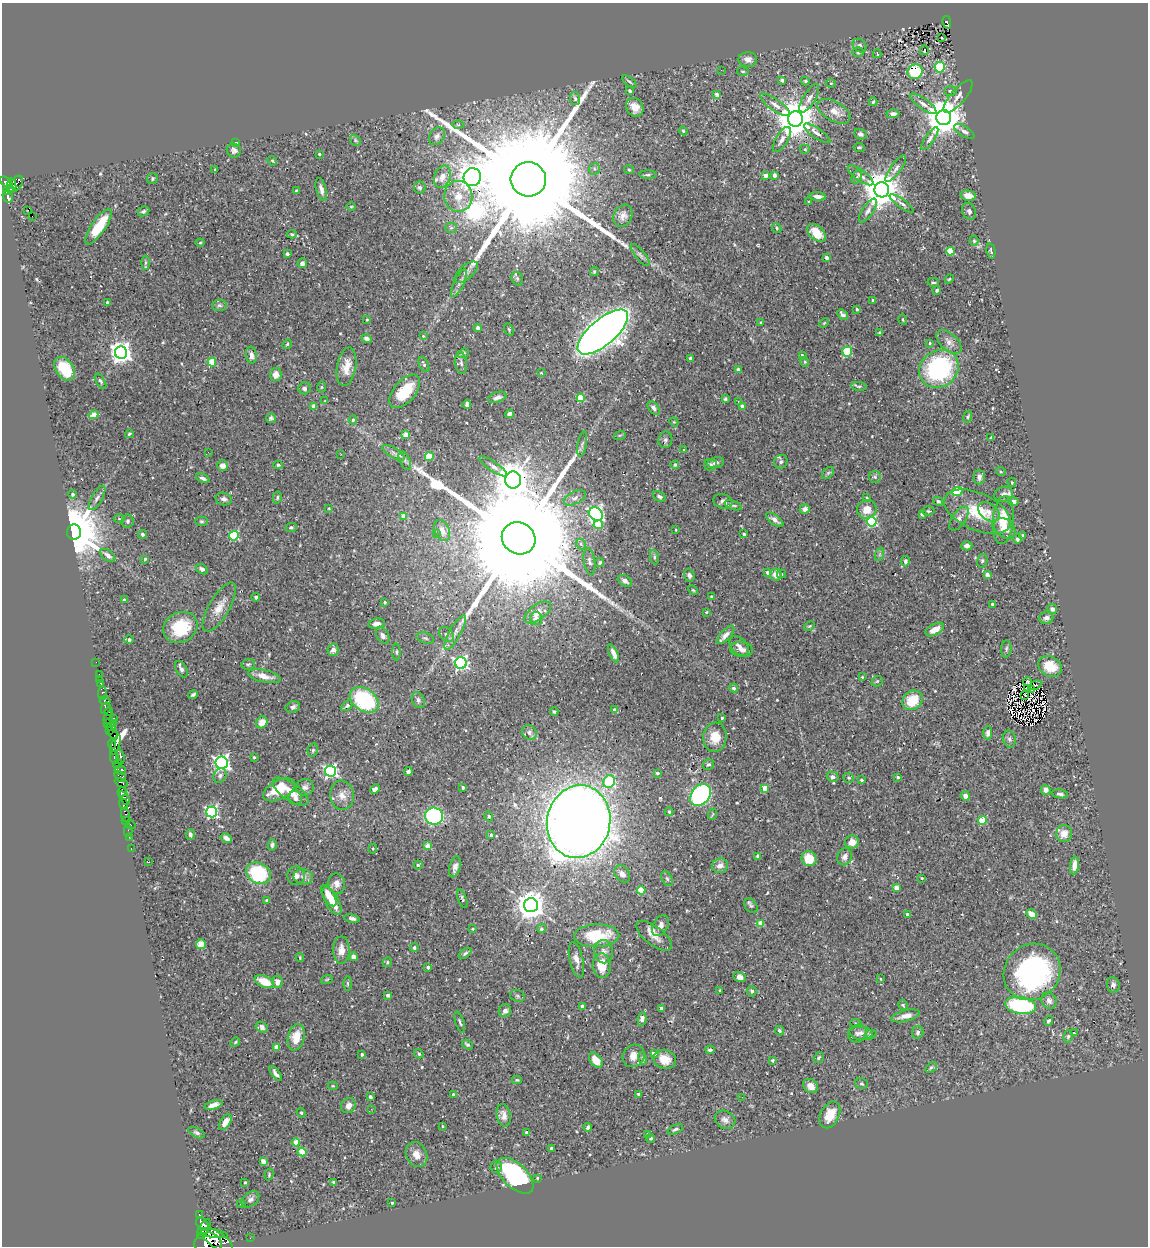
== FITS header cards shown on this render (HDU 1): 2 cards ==
NAXIS1  =                 1146
NAXIS2  =                 1244

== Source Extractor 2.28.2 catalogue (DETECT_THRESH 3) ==
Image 1146 x 1244 px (HDU 1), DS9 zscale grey, 1 PNG px = 1 image px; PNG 1150 x 1248 px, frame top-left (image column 1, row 1244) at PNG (2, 3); each listed source drawn as its Kron ellipse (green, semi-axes under 4 px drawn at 4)
Background 0.273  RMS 0.015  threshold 0.0456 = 3 sigma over >= 5 px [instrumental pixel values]
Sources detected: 561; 1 with non-positive FLUX_AUTO (blend fragments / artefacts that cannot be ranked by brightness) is neither listed nor drawn; of the other 560, the 500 brightest by FLUX_AUTO listed and drawn (60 fainter detections omitted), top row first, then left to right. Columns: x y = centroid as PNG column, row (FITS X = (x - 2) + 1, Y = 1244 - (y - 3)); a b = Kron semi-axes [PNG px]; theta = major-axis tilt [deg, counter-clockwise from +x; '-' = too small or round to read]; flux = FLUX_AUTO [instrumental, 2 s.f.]
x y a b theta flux
947 22 6 4 -82 24
942 37 3 3 - 2.3
860 46 7 6 - 2.8
924 50 5 2 - 2.1
858 52 6 5 - 1.5
877 54 4 3 - 1.3
748 60 9 7 -2 4.9
940 67 5 5 - 50
721 70 3 2 - 1.6
743 71 6 3 -8 0.99
915 72 8 7 - 46
782 80 4 3 - 2.9
805 81 4 3 - 1.4
629 82 8 3 -37 1.6
831 83 5 3 - 1
630 91 3 3 - 1.9
950 91 6 5 - 2.3
717 95 4 3 - 8.4
958 96 20 7 50 6.1
809 98 16 6 58 6
575 99 6 5 - 2.4
873 102 4 3 - 1.1
923 104 16 5 -36 5.5
775 105 17 5 -35 6
635 107 10 8 -59 10
834 111 18 9 -30 11
893 114 6 4 2 2.9
944 118 7 7 - 3000
796 119 7 7 - 3100
458 125 6 4 -1 1.2
683 131 4 4 - 1.1
964 131 11 5 -31 3.3
817 133 15 5 -34 5
860 134 7 5 -20 2.5
437 136 9 7 57 4.8
930 139 13 4 56 3.5
355 140 6 4 -49 1.7
782 140 14 6 59 5
235 143 3 3 - 5.1
859 147 5 4 - 1.7
805 149 5 4 - 1.3
234 150 7 7 - 3.6
319 154 3 3 - 1.7
272 161 5 4 - 1.3
594 169 6 5 - 2
896 169 16 5 54 4.6
215 170 4 2 - 1.5
629 170 5 4 - 1.3
648 175 8 4 0 2
766 175 4 4 - 7.1
774 175 3 3 - 6.1
860 175 15 5 -35 5.2
442 177 12 8 69 9.5
472 177 9 8 - 1400
857 177 7 5 65 2.4
152 179 6 5 - 2.1
528 179 17 17 - 69000
6 182 7 4 -38 350
16 184 9 5 53 220
12 185 7 4 -78 210
420 188 6 6 - 2.1
10 189 4 3 - 54
321 189 11 5 -75 5.1
296 190 4 3 - 1.4
882 190 7 7 - 2900
7 192 3 3 - 82
968 195 8 5 -9 7.6
458 196 15 14 - 16
8 197 6 4 -60 110
818 197 8 4 -5 4.9
809 202 3 2 - 0.96
902 204 15 4 -36 2.8
351 207 5 3 - 0.93
28 210 2 2 - 5.2
143 211 6 4 25 1.8
868 211 14 5 56 4.4
969 211 9 6 -67 2.6
32 216 2 2 - 3.9
623 216 11 9 60 5.8
98 227 21 7 55 37
451 228 5 5 - 1.7
777 228 5 4 - 1.4
816 233 11 7 -43 16
292 234 5 3 - 1.7
974 241 5 4 - 1.6
200 243 4 4 - 1
950 251 4 4 - 42
991 251 8 3 -78 1.7
287 254 4 3 - 3.7
640 255 13 4 -51 3.1
827 258 4 3 - 5.9
145 263 7 4 89 1.7
302 263 5 4 - 4
594 271 5 4 - 1.2
466 272 14 7 41 4.9
517 279 7 5 -71 2.2
949 279 5 3 - 1
933 282 6 3 -12 1.6
459 283 15 5 65 4.5
937 290 3 3 - 4.5
873 300 3 3 - 2.1
107 303 3 3 - 3.1
219 305 7 5 0 2.3
857 309 4 3 - 2.2
842 314 6 4 -44 3.1
903 319 5 3 - 1
367 320 3 3 - 1.4
761 323 3 3 - 1
824 323 5 3 - 0.95
478 328 4 4 - 2.7
509 329 6 4 -69 1.7
603 332 31 13 40 1500
880 333 4 3 - 4.7
423 336 4 4 - 1.2
367 339 5 4 - 3
949 342 15 8 -43 6.8
930 343 4 3 - 1.2
287 344 5 4 - 1.4
847 352 5 5 - 57
121 353 6 6 - 790
463 353 6 4 22 1.6
251 355 8 5 -83 5.3
802 355 3 3 - 2.8
690 358 3 3 - 4.1
212 362 4 4 - 33
805 362 5 3 - 0.97
461 363 11 5 -83 3.3
424 364 8 4 -64 2.2
346 367 19 9 80 13
65 369 13 8 -56 33
939 369 20 18 35 130
738 370 4 3 - 6.1
541 373 4 3 - 0.95
276 374 7 5 80 8.7
100 381 8 4 -59 2
859 386 8 4 -8 1.6
321 387 5 4 - 0.95
304 388 6 6 - 3
405 391 20 10 49 35
497 397 9 5 18 4.4
581 398 4 4 - 34
725 399 3 3 - 2.7
325 401 4 4 - 0.94
738 402 3 3 - 1.1
467 404 4 4 - 4.9
314 406 4 4 - 9
743 406 4 3 - 8
654 408 7 5 -50 3.7
509 414 4 4 - 3.6
94 415 5 4 - 12
968 417 6 4 71 1.3
271 418 5 4 - 2.2
353 420 4 4 - 1.6
674 422 4 3 - 0.93
129 434 4 3 - 1.4
405 435 4 4 - 16
620 435 6 4 18 1.1
991 437 4 2 - 1
665 440 8 7 - 2.5
582 444 13 4 79 3.2
684 450 3 3 - 1.9
208 452 3 2 - 1.5
394 453 13 5 -30 3.7
341 454 3 2 - 1
429 457 4 4 - 38
405 461 10 5 -64 2.9
781 462 7 6 - 3
716 463 8 5 13 4.3
278 465 5 4 - 2.2
675 465 4 3 - 1.2
710 465 6 6 - 2.4
223 466 5 5 - 6.7
493 466 16 5 -34 4.2
1001 472 5 3 - 0.95
828 473 7 4 45 1.7
875 477 6 6 - 2.1
979 477 7 5 90 4.8
203 478 7 3 -24 3
513 480 8 8 - 2300
1012 482 4 3 - 1
957 492 5 4 - 32
72 494 4 4 - 2.7
1004 494 10 7 17 4.5
659 496 7 4 -27 2.5
97 498 14 5 60 3.8
277 498 6 4 76 1.7
575 498 12 6 26 4.4
867 498 4 4 - 1.4
224 499 8 6 -15 3.2
723 501 10 7 -17 3.7
938 501 5 4 - 1.7
1013 502 5 4 - 4.5
733 505 9 4 -19 2.2
329 508 3 3 - 0.96
805 509 5 4 - 5.3
867 509 10 9 - 11
928 511 6 5 - 1.6
977 512 35 18 -24 44
989 512 12 8 -38 7.4
596 514 7 6 - 270
922 514 4 3 - 2.1
403 516 4 3 - 11
959 518 14 6 56 5.4
119 519 5 3 - 1
775 520 10 5 -37 4.5
1003 520 24 10 85 23
128 521 7 6 - 2
201 521 6 4 0 1.5
871 521 5 5 - 93
598 525 4 4 - 30
291 527 5 4 - 1.6
1005 528 12 8 -42 11
676 530 3 2 - 0.99
442 531 11 7 -66 9
74 532 7 7 - 7900
142 534 4 4 - 1.9
437 534 2 2 - 1.8
744 534 4 3 - 3
1023 535 4 3 - 1.4
234 536 5 5 - 66
519 538 17 15 -34 70000
1017 539 4 4 - 3
581 544 6 4 -48 1.6
967 546 5 4 - 4.7
880 554 7 4 71 1.9
108 555 8 5 -38 5.3
654 557 7 4 -78 1.7
145 559 4 3 - 1.3
589 561 13 5 -81 3.6
905 561 5 4 - 2.8
982 561 7 5 77 2
600 563 5 4 - 1.8
202 569 7 4 -30 3.5
768 573 4 4 - 7.2
782 574 4 4 - 1.3
689 575 6 5 - 3.1
776 575 6 5 - 8.8
987 575 4 3 - 8.8
625 581 8 5 -33 3.4
693 590 5 4 - 1.3
256 597 4 4 - 2.5
712 597 3 3 - 2.3
124 600 3 3 - 2.1
384 602 4 3 - 1.6
992 604 4 3 - 1.7
219 607 28 10 59 14
1052 609 5 4 - 3.1
538 612 15 7 35 8.5
706 612 3 3 - 1.3
536 618 7 5 -83 7.1
1046 618 7 6 - 3.3
376 624 8 5 9 4.5
810 626 6 4 27 1.3
180 627 18 15 27 49
935 630 10 5 29 9.7
455 632 19 6 61 7.2
446 634 8 6 -45 3.1
725 635 11 5 46 6
383 636 9 6 -59 4
425 638 9 5 -16 2.5
129 640 4 4 - 2
739 646 11 7 -47 4.6
742 649 11 7 -8 4.6
1006 649 9 5 86 2.2
333 650 6 5 - 6.3
396 652 8 4 -90 1.9
614 653 10 4 -67 4.9
96 662 2 2 - 3.4
461 663 6 6 - 210
248 664 7 5 13 1.8
1050 666 12 10 -30 18
181 669 9 5 -60 3.2
99 674 2 2 - 6.5
264 676 17 6 -13 10
862 677 3 3 - 1.3
100 679 2 2 - 3.3
877 681 6 5 - 1.3
1028 681 4 4 - 2.6
101 684 3 3 - 21
1035 685 6 3 30 1
734 688 4 4 - 2.9
1027 689 3 3 - 0.94
1031 689 3 2 - 1.1
102 693 7 3 86 49
193 695 5 3 - 2.1
1025 695 3 2 - 0.97
364 700 16 11 -35 110
418 700 8 6 -65 3
912 700 11 9 39 28
105 701 5 4 - 360
347 706 6 4 45 3.8
293 707 7 5 19 2.9
106 708 6 4 62 34
615 710 4 4 - 5.8
109 712 4 3 - 15
554 712 4 3 - 1.9
108 717 6 3 62 30
113 718 3 2 - 6.8
722 718 3 3 - 1.7
262 722 6 5 - 8.4
108 724 3 2 - 16
113 724 3 2 - 93
111 727 5 3 - 61
109 730 3 2 - 180
529 732 8 7 - 3.6
988 733 7 4 85 3.6
113 734 6 3 -46 160
715 737 14 11 84 17
1009 739 8 6 -78 2.8
112 744 4 3 - 140
116 745 10 4 68 480
313 750 7 5 76 1.6
114 757 6 3 -77 130
120 757 7 4 -82 310
254 757 3 3 - 1.3
222 763 6 6 - 380
118 764 5 3 - 190
708 764 5 5 - 1.9
120 770 6 4 4 350
331 771 5 5 - 210
408 771 4 4 - 3.7
657 773 3 3 - 2.3
120 776 7 4 -44 260
220 776 8 6 59 2.8
832 777 6 5 - 2.8
898 777 3 3 - 1.6
849 778 5 5 - 1.5
861 780 3 3 - 2.1
609 782 6 6 - 86
121 783 7 3 -26 27
305 787 9 8 - 3.9
463 787 3 3 - 2
765 788 4 4 - 14
375 789 5 4 - 5.1
279 790 17 9 27 26
1046 790 5 4 - 4.6
122 792 5 4 - 310
290 792 21 8 -35 14
1060 794 8 3 -7 2.4
342 795 14 12 -85 9.3
701 795 12 9 53 180
965 796 5 4 - 6.5
124 798 8 3 -58 300
295 798 7 6 - 4.1
124 804 6 4 -69 270
212 812 5 5 - 170
669 812 4 3 - 1.8
125 814 7 3 -80 29
713 814 6 3 70 0.98
434 816 9 8 - 150
489 816 5 4 - 1.3
126 820 2 2 - 5.9
982 821 4 4 - 34
579 822 36 31 78 2100
130 825 5 3 - 77
128 831 6 2 90 10
190 834 5 4 - 2.4
1064 834 8 8 - 11
491 835 3 3 - 2.4
129 837 2 2 - 6.1
226 838 6 4 -30 3.8
852 842 7 6 - 9.8
272 845 6 4 85 2.3
427 846 4 4 - 13
131 848 3 2 - 8.6
373 849 5 4 - 1.2
758 856 3 3 - 2.8
845 857 9 7 66 4.3
809 859 8 7 - 22
149 862 2 2 - 1.4
418 865 4 4 - 1.3
720 866 8 7 - 6.6
1074 866 9 4 82 6.9
455 867 11 5 75 5.4
258 873 13 10 -26 78
622 874 9 7 -51 5.6
296 876 9 8 - 4.8
303 877 10 7 -10 4.7
922 878 3 3 - 1.1
667 879 8 5 -62 2.1
337 884 10 8 -78 6.3
896 888 4 4 - 13
641 890 4 4 - 26
329 896 12 5 -60 14
462 899 10 3 -70 1.9
267 900 3 3 - 3.3
332 901 15 7 -62 20
531 905 7 7 - 1600
751 906 8 5 -49 2.2
907 914 4 3 - 2.1
1032 914 6 4 -38 9.6
352 918 8 4 -11 3.1
761 923 4 4 - 19
660 926 11 7 61 7.3
473 929 3 3 - 1.3
541 929 4 4 - 2
597 936 22 11 1 51
654 936 21 9 -37 11
201 944 5 5 - 11
414 948 4 4 - 1.8
341 950 14 8 89 8.8
604 952 11 9 -81 6.5
465 953 7 4 37 2
300 957 4 3 - 1
353 957 4 4 - 5.9
576 960 18 6 -77 7
387 962 5 4 - 1.3
602 965 12 9 -86 24
428 967 4 4 - 2.6
1032 972 29 27 43 200
739 977 6 4 -20 6.1
327 979 6 3 20 1.2
880 979 3 2 - 0.98
264 982 10 5 -24 21
277 982 6 5 - 6.7
347 983 7 3 -89 1.3
1113 985 8 6 -77 3.3
720 990 3 2 - 0.95
752 991 5 5 - 2.3
388 995 4 3 - 2.4
517 996 8 6 -22 1.9
1049 1001 9 7 -61 3.8
903 1005 5 4 - 1.2
1021 1005 16 8 -9 100
582 1006 4 3 - 3.8
661 1008 3 3 - 2.9
505 1011 7 6 - 4.1
906 1016 15 5 14 6.8
642 1019 7 4 83 4.7
1048 1021 5 3 - 1.6
460 1022 11 3 -71 2
856 1023 6 3 -20 1.3
262 1027 6 5 - 3
779 1031 5 4 - 1.9
857 1033 10 8 31 4.7
861 1033 11 6 -6 5.2
918 1033 6 5 - 2.3
1075 1033 3 3 - 16
871 1034 6 4 16 1.8
1068 1036 6 5 - 1.9
296 1037 13 8 76 17
235 1042 5 4 - 1.3
467 1044 6 4 -37 1.8
277 1047 4 4 - 16
710 1050 4 3 - 2.1
654 1053 4 4 - 7.2
362 1054 3 3 - 1.4
419 1054 5 4 - 1.8
634 1056 11 10 - 8.1
819 1057 6 4 59 1.7
642 1058 6 4 -75 1.6
665 1059 11 9 -19 14
596 1060 8 5 -49 18
772 1060 3 3 - 1.2
931 1067 6 4 39 1.7
276 1073 8 3 -54 3.6
517 1080 5 4 - 1.4
862 1083 6 5 - 1.8
333 1086 5 4 - 1.4
811 1086 8 6 -38 8.1
453 1094 3 3 - 1.7
638 1094 3 3 - 2.7
370 1097 4 3 - 3
742 1097 2 2 - 0.97
213 1105 9 4 17 7
348 1106 8 7 - 6.2
371 1109 2 2 - 9.4
301 1113 5 4 - 1.3
504 1115 11 7 -80 5.8
830 1115 14 9 64 17
725 1120 11 8 -29 5.1
225 1122 9 5 58 8.7
442 1126 3 3 - 1.4
588 1127 4 3 - 2.2
675 1129 8 4 22 1.9
527 1132 3 3 - 2.9
197 1133 9 4 -27 2.1
648 1134 3 3 - 1.5
651 1139 4 3 - 1.2
296 1142 4 4 - 15
552 1148 4 3 - 3.4
302 1152 4 4 - 26
417 1154 13 10 -67 8.6
263 1161 4 4 - 9
496 1167 6 6 - 2.1
269 1175 6 4 73 1.4
515 1176 22 12 -43 150
537 1178 3 3 - 0.96
245 1182 3 3 - 0.95
333 1182 3 3 - 1.5
250 1199 10 6 38 3.6
392 1203 3 2 - 1.2
241 1204 4 4 - 1.2
199 1215 3 3 - 83
202 1224 7 5 -48 1800
204 1229 11 5 63 2600
213 1233 15 4 -9 1800
250 1238 2 2 - 3.1
217 1240 18 8 -34 2500
208 1243 14 11 -2 1800
At the frame edge (FLAGS 8, measured only in part): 1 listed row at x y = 208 1243
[60 fainter detections neither listed nor drawn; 1 non-positive-flux detection neither listed nor drawn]